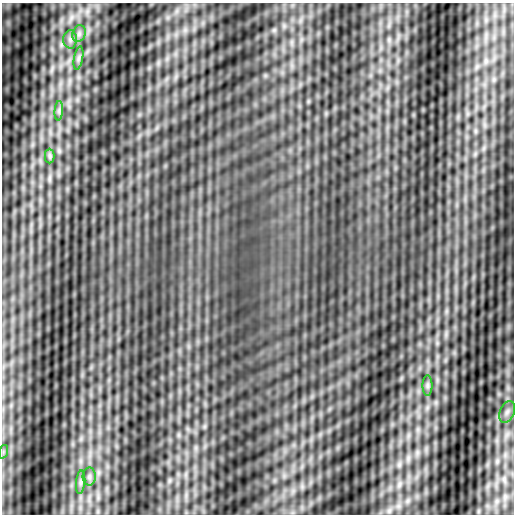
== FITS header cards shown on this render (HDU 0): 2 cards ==
NAXIS1  =                  512
NAXIS2  =                  512

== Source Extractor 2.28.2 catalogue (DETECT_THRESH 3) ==
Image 512 x 512 px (HDU 0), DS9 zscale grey, 1 PNG px = 1 image px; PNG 516 x 516 px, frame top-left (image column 1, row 512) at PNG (2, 3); each listed source drawn as its Kron ellipse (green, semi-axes under 4 px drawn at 4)
Background 0.497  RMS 2.7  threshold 8.16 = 3 sigma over >= 5 px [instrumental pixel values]
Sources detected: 10; all 10 listed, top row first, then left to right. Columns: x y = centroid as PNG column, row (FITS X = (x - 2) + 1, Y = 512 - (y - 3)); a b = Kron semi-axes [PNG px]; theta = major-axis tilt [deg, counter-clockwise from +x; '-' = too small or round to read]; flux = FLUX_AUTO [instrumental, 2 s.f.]
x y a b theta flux
79 34 9 6 70 660
70 39 9 7 90 740
78 58 12 4 79 600
59 111 10 4 85 510
50 156 7 5 -89 400
427 385 10 5 90 520
507 412 11 7 67 900
3 452 7 4 72 360
89 477 9 6 90 650
81 482 12 4 85 630